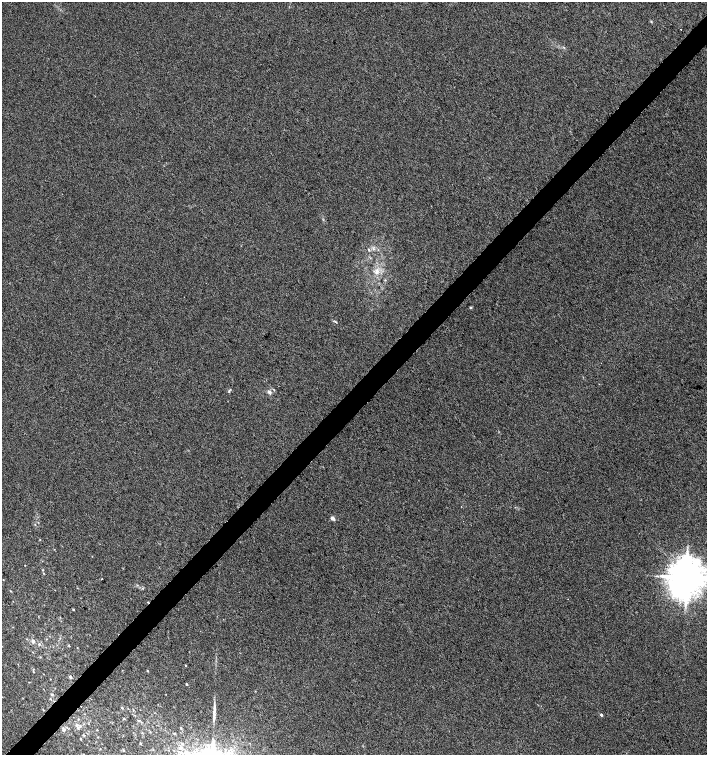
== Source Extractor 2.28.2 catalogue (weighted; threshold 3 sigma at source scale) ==
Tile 7 of 4 x 4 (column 3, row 2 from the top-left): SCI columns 2977-4385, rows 3019-4523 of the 6016 x 6029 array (HDU 1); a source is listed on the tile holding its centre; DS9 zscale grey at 2 x 2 block average (1 PNG px = mean of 2 x 2 image px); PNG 709 x 757 px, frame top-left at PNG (2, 2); no overlay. Shown black and unused: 4% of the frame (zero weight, under 3 of 4 exposures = <1% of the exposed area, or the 3 px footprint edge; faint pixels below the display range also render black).
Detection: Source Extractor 2.28.2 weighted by HDU 2 'WHT'; one run over the whole footprint, this tile lists its part. Background 0.00421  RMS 0.0043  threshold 0.0193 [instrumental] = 3 sigma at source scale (4.5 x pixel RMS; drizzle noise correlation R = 1.50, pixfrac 1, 0.0396/0.0396 arcsec/px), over >= 5 px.
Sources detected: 43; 1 long thin detection or spike segment (spike, bleed or trail) — not listed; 1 inside a brighter listed object's ellipse — not listed separately; the other 41 listed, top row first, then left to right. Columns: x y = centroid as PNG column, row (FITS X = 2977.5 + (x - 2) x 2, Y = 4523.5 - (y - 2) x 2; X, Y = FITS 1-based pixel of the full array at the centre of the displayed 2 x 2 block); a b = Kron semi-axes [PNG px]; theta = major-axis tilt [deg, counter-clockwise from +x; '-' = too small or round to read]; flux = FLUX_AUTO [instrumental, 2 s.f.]
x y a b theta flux
651 21 3 2 - 0.75
681 30 2 2 - 0.46
369 250 3 2 - 0.67
376 271 10 4 88 5.2
471 308 3 2 - 0.94
336 322 4 2 - 0.71
229 391 5 2 - 0.96
269 392 3 3 - 3.3
332 518 4 3 - 3.7
25 565 2 2 - 0.35
43 570 3 2 - 0.6
43 573 2 2 - 0.4
686 577 9 8 - 3000
102 579 2 2 - 1.1
3 580 2 2 - 0.37
11 591 3 2 - 0.55
73 610 3 2 - 0.7
33 641 2 2 - 4.7
39 644 3 2 - 0.89
69 645 3 2 - 0.69
186 665 2 2 - 0.5
148 671 3 2 - 0.59
70 677 3 3 - 1.5
186 684 2 2 - 0.93
52 694 3 3 - 0.9
50 699 3 2 - 0.66
122 708 3 2 - 0.73
601 715 2 2 - 2.4
124 718 3 2 - 0.73
138 721 3 3 - 0.91
76 725 5 4 - 2.7
181 728 3 2 - 0.74
63 730 4 4 - 1.7
97 730 2 2 - 0.49
142 733 3 2 - 0.51
84 735 3 3 - 0.86
81 739 4 2 - 0.55
140 744 2 2 - 0.98
123 750 3 3 - 0.63
181 753 4 3 - 2.1
188 753 5 4 - 2.8
Isophote crosses this tile's border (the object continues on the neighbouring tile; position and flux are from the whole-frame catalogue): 1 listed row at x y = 686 577
Diffuse or blended objects may show on this block-average render without a row.